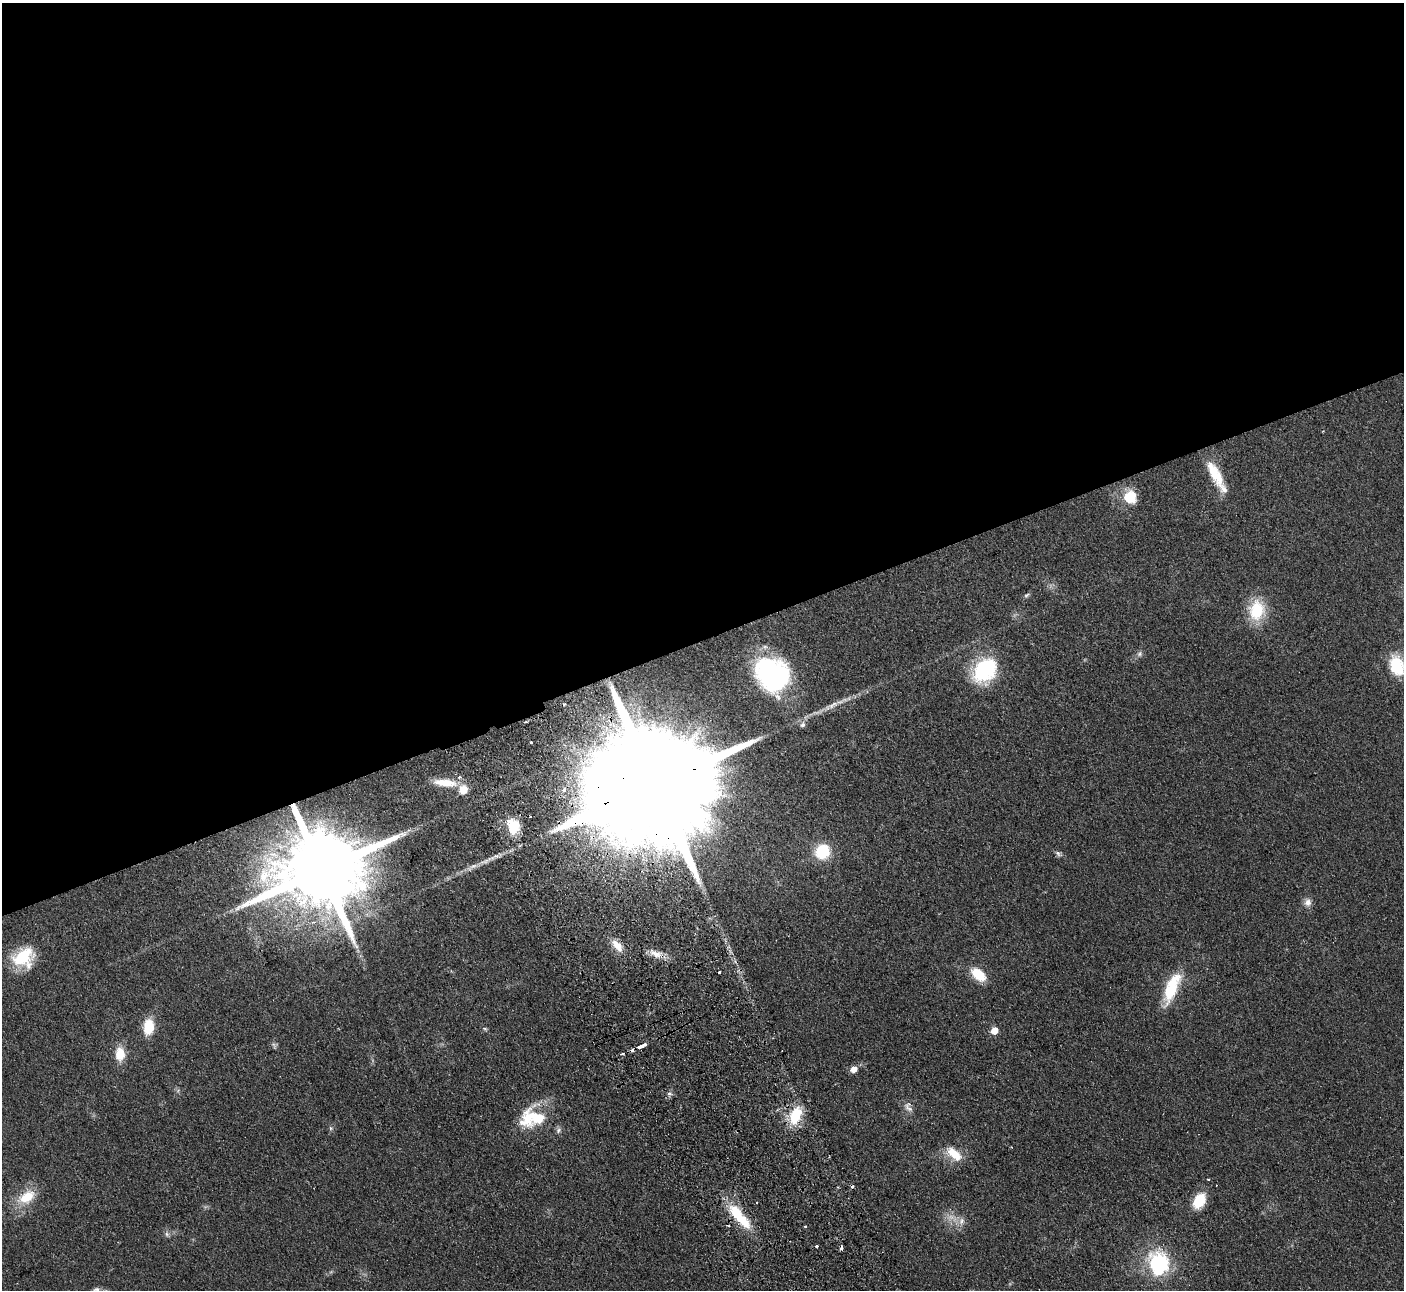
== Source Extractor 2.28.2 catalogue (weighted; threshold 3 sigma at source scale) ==
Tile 2 of 4 x 4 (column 2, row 1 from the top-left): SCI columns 1456-2857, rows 4048-5335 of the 5715 x 5648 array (HDU 1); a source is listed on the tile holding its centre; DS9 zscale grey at full resolution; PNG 1406 x 1292 px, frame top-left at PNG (2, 3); no overlay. Shown black and unused: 50% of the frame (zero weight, under 2 of 3 exposures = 3% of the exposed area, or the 3 px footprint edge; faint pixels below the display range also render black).
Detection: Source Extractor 2.28.2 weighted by HDU 2 'WHT'; one run over the whole footprint, this tile lists its part. Background 0.0949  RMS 0.0097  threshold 0.0439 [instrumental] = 3 sigma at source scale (4.5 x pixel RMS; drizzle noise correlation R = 1.50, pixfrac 1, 0.05/0.05 arcsec/px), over >= 5 px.
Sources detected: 60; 1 too faint to see at this stretch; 5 cosmic-ray / hot-pixel residue — not listed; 5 inside a brighter listed object's ellipse — not listed separately; the other 49 listed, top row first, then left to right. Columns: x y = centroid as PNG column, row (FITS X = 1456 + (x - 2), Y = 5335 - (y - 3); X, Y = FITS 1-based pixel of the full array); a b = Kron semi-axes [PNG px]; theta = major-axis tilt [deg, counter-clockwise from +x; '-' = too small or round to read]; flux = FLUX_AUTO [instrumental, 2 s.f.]
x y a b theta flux
1215 474 41 12 -62 30
1130 497 15 15 - 25
1026 595 8 5 39 2
1257 610 25 19 83 38
1139 654 8 7 - 2.9
1397 666 23 16 -70 40
985 670 26 20 47 86
773 675 37 30 -47 160
832 705 30 7 25 12
802 725 9 7 44 3.5
531 742 3 3 - 1.7
445 783 30 9 -5 20
652 786 64 24 21 80000
564 790 5 5 - 3.2
513 826 20 16 -80 25
822 851 12 11 - 46
1058 853 10 6 -34 2.7
472 867 23 7 30 8.4
321 870 27 18 19 21000
1308 902 11 10 - 5.9
617 946 18 9 -50 12
655 954 20 9 -24 10
23 957 27 22 29 41
719 972 3 3 - 2.6
978 974 15 9 -39 27
1171 990 35 16 68 36
148 1027 15 10 83 27
485 1029 7 4 -30 1.5
994 1030 5 5 - 16
274 1046 11 5 -64 2.3
641 1046 9 3 25 14
120 1054 14 9 -88 20
854 1069 8 6 32 7.2
669 1093 6 4 0 2
908 1107 16 9 -64 6.2
795 1115 23 14 68 31
532 1118 34 26 12 45
331 1128 6 5 - 1.8
954 1154 22 11 -39 20
1208 1179 3 3 - 1.1
27 1197 25 15 31 25
1199 1201 13 9 59 37
739 1216 39 12 -50 41
961 1221 11 9 74 6.3
805 1226 3 2 - 1.6
167 1234 9 5 -63 2.6
841 1248 5 3 - 4.5
1159 1263 23 19 -76 87
96 1290 10 8 19 3.6
Overlapping masked pixels (flux is a lower limit): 4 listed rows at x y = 652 786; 321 870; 617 946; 739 1216
Isophote crosses this tile's border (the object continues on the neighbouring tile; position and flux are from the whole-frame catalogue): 2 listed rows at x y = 1397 666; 96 1290